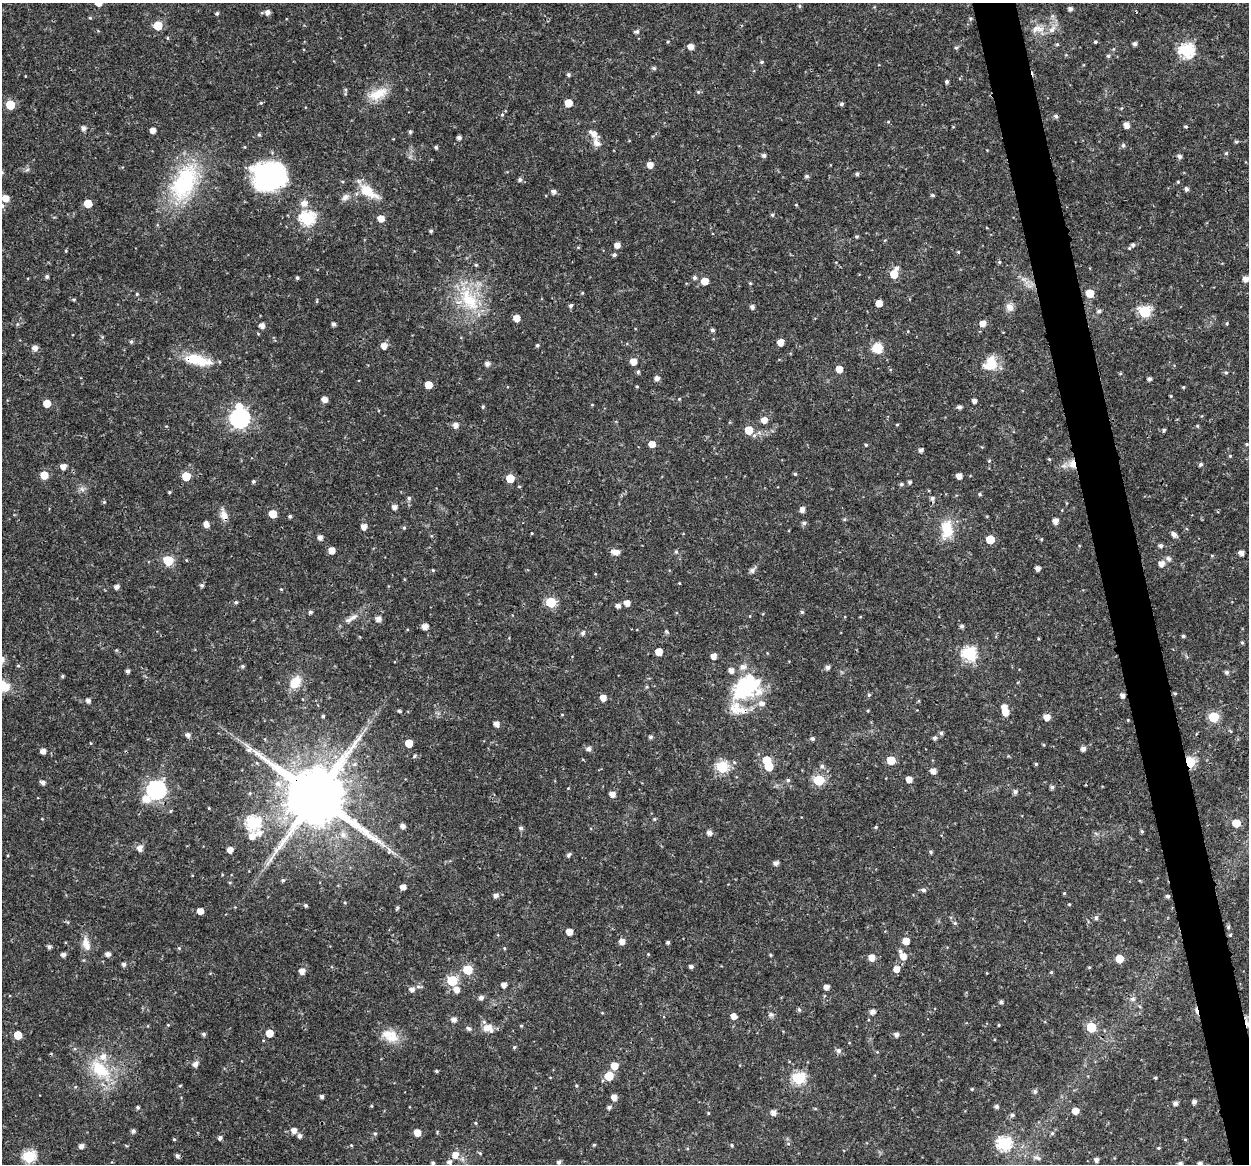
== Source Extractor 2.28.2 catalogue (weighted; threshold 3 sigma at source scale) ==
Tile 6 of 4 x 4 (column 2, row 2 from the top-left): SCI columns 1249-2495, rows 2365-3526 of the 4992 x 4776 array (HDU 1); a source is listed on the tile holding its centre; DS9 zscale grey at full resolution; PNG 1251 x 1166 px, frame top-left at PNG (2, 3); no overlay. Shown black and unused: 3% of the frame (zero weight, under 3 of 4 exposures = <1% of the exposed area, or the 3 px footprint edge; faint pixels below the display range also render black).
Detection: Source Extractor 2.28.2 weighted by HDU 2 'WHT'; one run over the whole footprint, this tile lists its part. Background 0.0239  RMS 0.0019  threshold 0.00876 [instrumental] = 3 sigma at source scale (4.5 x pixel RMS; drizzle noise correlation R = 1.50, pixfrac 1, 0.0396/0.0396 arcsec/px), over >= 5 px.
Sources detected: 393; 3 inside a brighter object's white glare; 2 cosmic-ray / hot-pixel residue — not listed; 9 inside a brighter listed object's ellipse — not listed separately; the other 379 listed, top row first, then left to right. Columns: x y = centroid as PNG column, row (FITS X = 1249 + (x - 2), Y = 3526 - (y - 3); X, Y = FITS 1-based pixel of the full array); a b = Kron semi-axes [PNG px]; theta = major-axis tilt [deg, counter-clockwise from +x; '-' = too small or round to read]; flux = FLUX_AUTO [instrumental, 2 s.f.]
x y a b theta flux
799 6 5 4 - 0.26
1070 9 4 4 - 0.7
267 12 5 5 - 0.94
217 13 4 4 - 0.31
90 18 5 3 - 0.17
971 19 5 4 - 0.25
158 26 5 5 - 7
1037 29 21 9 2 2.4
637 31 5 5 - 0.49
1095 42 4 4 - 0.28
1057 44 5 4 - 0.23
1135 44 4 4 - 0.58
691 47 5 5 - 1.3
956 48 5 4 - 0.31
1186 51 7 6 - 34
1108 56 5 5 - 0.31
762 62 5 4 - 0.3
654 68 5 5 - 0.37
568 75 4 4 - 0.4
947 82 4 3 - 0.43
698 92 5 4 - 0.26
378 94 27 12 26 3.8
568 103 5 5 - 3.2
841 104 5 4 - 0.36
10 105 5 5 - 6.6
502 114 6 5 - 0.31
888 122 5 3 - 0.16
1126 125 5 4 - 1.3
1186 126 4 4 - 0.27
83 128 5 5 - 0.75
153 130 4 4 - 1.4
410 132 4 4 - 0.38
259 135 5 4 - 0.25
459 138 4 4 - 0.65
596 142 18 9 -84 1.5
1236 142 5 4 - 0.29
1123 145 6 5 - 0.44
436 147 4 4 - 0.36
1226 153 5 4 - 0.26
764 155 5 4 - 0.56
1179 156 5 4 - 0.6
650 165 6 5 - 1.4
2 172 5 4 - 0.22
857 174 5 4 - 0.38
269 176 36 30 13 23
807 176 5 5 - 0.44
520 180 5 5 - 0.44
184 182 55 30 65 19
1178 182 4 4 - 0.19
1186 189 5 4 - 0.53
368 191 21 10 -34 4.6
554 191 6 5 - 0.68
933 195 5 4 - 0.28
345 197 11 7 34 0.87
5 198 6 6 - 2
88 203 5 5 - 3.5
304 203 9 8 - 1.3
2 205 6 6 - 0.55
772 215 5 4 - 0.27
307 218 7 6 - 32
381 218 5 5 - 1.8
431 231 4 4 - 0.31
857 236 4 4 - 0.28
617 245 5 5 - 1.2
1133 245 6 6 - 0.46
66 251 5 3 - 0.16
958 252 4 3 - 0.18
614 255 5 4 - 0.44
999 262 5 4 - 0.23
476 265 4 4 - 0.25
896 268 5 5 - 0.65
894 274 6 6 - 3.8
47 276 5 5 - 0.38
694 277 5 5 - 0.49
297 278 4 3 - 0.32
1246 279 5 5 - 1.3
705 281 5 5 - 2.9
750 283 4 4 - 0.2
582 293 4 3 - 0.18
1090 293 5 5 - 3.6
137 294 4 4 - 0.21
74 299 5 3 - 0.2
469 300 35 18 -57 9.5
879 303 5 5 - 2.2
571 306 5 4 - 0.46
752 307 4 4 - 0.67
1009 307 11 9 -49 1.1
1099 311 6 5 - 0.43
1145 311 6 6 - 18
517 318 5 5 - 2
983 323 5 5 - 1.4
334 324 4 4 - 0.61
1227 324 5 3 - 0.19
262 325 5 5 - 1.1
712 330 4 4 - 0.41
131 342 5 4 - 0.33
781 342 5 5 - 1.8
537 345 4 4 - 0.32
384 346 6 6 - 1.3
35 348 6 6 - 0.99
877 348 11 11 - 2.9
197 360 35 12 -13 5.9
633 361 5 5 - 1.7
487 364 5 4 - 0.84
992 365 23 15 24 3.3
839 369 5 5 - 1.9
638 372 5 4 - 0.33
1226 372 5 5 - 0.31
1120 374 5 3 - 0.21
657 378 5 5 - 0.86
1149 379 4 4 - 0.58
428 385 5 5 - 2.8
637 386 4 3 - 0.16
1183 387 4 3 - 0.2
1171 396 4 3 - 0.18
325 399 5 5 - 1.3
679 399 4 3 - 0.18
974 401 4 4 - 0.76
47 403 5 5 - 2.8
483 407 5 4 - 0.23
960 407 4 4 - 0.55
240 418 8 7 - 72
764 420 5 5 - 1.5
456 425 5 5 - 1
897 425 5 3 - 0.16
1197 426 5 3 - 0.19
749 430 6 6 - 4.5
1164 430 4 3 - 0.3
652 444 5 5 - 1.9
1246 444 4 4 - 0.2
866 445 4 4 - 0.22
921 450 4 4 - 0.63
1230 456 4 4 - 0.19
1049 459 4 3 - 0.19
989 461 5 3 - 0.19
1072 464 12 10 -85 1.9
1201 464 5 4 - 0.38
63 466 5 5 - 1.3
795 474 4 4 - 0.26
44 475 5 5 - 3.2
186 476 5 5 - 5
959 476 4 4 - 1.4
510 478 5 5 - 3.7
253 482 4 4 - 0.35
910 482 4 4 - 0.39
901 484 5 4 - 0.32
82 489 8 5 -45 0.56
169 492 4 4 - 0.2
980 494 5 4 - 0.25
409 498 5 5 - 0.39
932 498 6 5 - 0.52
104 502 5 4 - 0.2
395 507 5 4 - 0.91
802 509 5 5 - 1
273 514 5 5 - 3.7
224 515 15 9 -71 1.4
290 516 4 3 - 0.37
1055 521 5 5 - 1.1
804 523 5 4 - 0.47
206 524 6 5 - 1.2
364 527 5 5 - 1.2
404 528 5 4 - 0.26
947 529 21 12 89 5.3
532 533 4 2 - 0.14
1174 534 6 5 - 0.86
431 536 4 4 - 0.22
320 537 5 5 - 0.87
990 539 5 5 - 6
1160 546 5 5 - 0.54
332 550 5 5 - 1.8
676 551 6 4 -62 0.33
615 552 9 5 -8 1.6
1241 553 4 4 - 0.91
1168 558 8 6 -44 0.55
168 560 6 6 - 9.8
1161 564 5 5 - 1.4
1038 568 4 4 - 0.83
433 570 4 4 - 0.18
752 570 8 7 - 0.55
202 585 5 4 - 0.43
117 587 5 4 - 0.78
281 589 4 3 - 0.16
236 602 5 4 - 0.31
551 602 6 5 - 12
627 603 5 5 - 1.4
618 606 5 5 - 0.75
310 612 5 4 - 0.38
802 612 5 5 - 0.27
353 617 14 7 30 1.1
378 619 5 5 - 1.1
425 626 5 4 - 1.6
962 626 5 4 - 0.44
666 631 7 4 -32 0.25
583 633 6 5 - 0.51
1183 636 4 3 - 0.28
1242 643 4 4 - 0.23
659 652 5 5 - 2.9
969 654 6 6 - 29
714 656 5 5 - 1.3
18 666 5 3 - 0.21
243 666 4 4 - 0.34
828 667 5 4 - 0.66
731 670 6 6 - 0.94
128 671 4 4 - 0.56
1227 672 5 5 - 0.46
62 676 4 4 - 0.28
295 682 16 11 55 3.5
744 685 37 16 55 13
1175 693 5 3 - 0.23
869 695 5 4 - 0.24
1122 695 5 4 - 0.85
603 698 5 5 - 1.7
88 701 5 4 - 0.72
762 703 8 7 - 0.97
399 711 5 4 - 0.25
743 711 14 9 -16 1.7
1005 712 6 6 - 2.3
562 715 4 3 - 0.15
323 716 4 4 - 0.32
1047 717 5 5 - 1.6
1214 717 6 6 - 12
496 724 5 5 - 1.1
941 733 6 4 -88 0.41
188 735 6 5 - 0.66
651 737 5 4 - 0.42
935 738 5 4 - 0.47
812 739 5 4 - 0.44
409 743 5 5 - 3.8
589 749 5 5 - 0.69
1083 749 5 4 - 0.83
249 750 8 7 - 0.67
43 751 5 4 - 0.94
414 756 6 4 29 0.28
891 760 5 5 - 4.4
1190 762 5 5 - 16
1036 764 4 4 - 0.25
822 766 6 6 - 0.5
722 767 6 6 - 20
769 767 6 5 - 5.2
933 771 5 5 - 1.1
909 779 5 4 - 1.4
788 780 6 5 - 0.34
819 780 6 6 - 13
43 782 5 4 - 0.7
1052 787 5 4 - 0.44
156 790 7 7 - 66
1015 792 5 5 - 0.53
250 793 5 4 - 0.23
612 794 5 5 - 1.3
316 796 17 16 - 1800
145 798 9 8 - 2
209 808 4 3 - 0.17
654 819 5 4 - 0.24
253 823 7 7 - 27
1236 823 5 5 - 4.3
403 826 5 5 - 0.88
876 827 4 3 - 0.25
521 828 5 4 - 0.41
1142 831 4 4 - 0.32
259 833 9 8 - 1.3
709 833 5 5 - 0.85
343 835 8 7 - 0.99
252 836 7 6 - 1.7
139 848 9 8 - 0.89
230 850 5 5 - 1.4
389 850 11 6 -79 0.72
931 852 5 4 - 0.29
569 855 7 4 53 0.4
271 859 10 5 64 0.79
776 863 5 5 - 0.79
283 880 5 4 - 0.3
403 887 5 4 - 1.2
923 890 6 5 - 0.5
1064 893 4 4 - 0.19
496 895 5 5 - 0.73
1168 896 4 4 - 0.42
345 903 4 3 - 0.18
1069 904 4 4 - 0.16
306 905 4 4 - 0.37
397 908 6 3 68 0.3
200 911 5 5 - 1.6
1096 918 6 5 - 0.49
955 923 5 5 - 0.27
1228 927 5 4 - 0.32
569 932 5 5 - 1.7
906 941 5 5 - 2.2
622 942 5 5 - 1.3
668 942 4 4 - 0.4
86 944 18 9 -74 1.9
49 947 4 4 - 0.56
179 948 4 4 - 0.22
504 948 4 3 - 0.18
108 954 5 5 - 0.86
648 954 4 3 - 0.16
63 955 5 4 - 0.65
770 955 4 3 - 0.2
903 956 6 6 - 1.7
872 958 6 6 - 1.8
1119 959 5 5 - 4
124 964 5 4 - 0.55
691 966 4 4 - 0.56
896 969 6 5 - 1.7
468 970 6 5 - 8
302 971 5 5 - 1.4
1051 972 5 4 - 0.2
452 981 6 6 - 13
504 985 4 4 - 1
419 986 9 4 -9 0.43
827 987 4 4 - 1.1
412 989 5 5 - 0.81
457 989 7 7 - 1.1
481 997 5 5 - 0.73
1133 999 7 6 - 0.6
1001 1002 4 4 - 0.46
799 1010 6 4 -62 0.33
873 1012 5 5 - 0.88
771 1014 7 6 - 0.5
734 1016 5 5 - 1.3
454 1020 6 6 - 0.85
999 1025 4 3 - 0.17
521 1026 4 4 - 0.2
1091 1027 6 5 - 9.7
488 1028 13 10 -9 1.9
469 1029 8 5 -32 0.46
269 1033 5 5 - 2.8
204 1034 5 4 - 0.41
18 1035 5 5 - 4.2
896 1035 5 5 - 0.71
390 1036 24 15 -26 3.6
514 1047 5 4 - 0.26
838 1050 7 7 - 0.52
195 1064 6 5 - 0.94
614 1066 6 6 - 2.5
100 1069 33 19 -40 8.4
436 1071 4 3 - 0.26
609 1076 5 5 - 5.8
798 1078 6 6 - 22
1156 1078 3 3 - 0.23
576 1086 4 4 - 0.2
972 1089 4 4 - 0.19
1035 1092 5 5 - 0.45
322 1096 4 4 - 0.56
614 1097 5 5 - 1.2
1194 1102 5 4 - 0.66
1175 1103 6 5 - 0.49
138 1107 4 4 - 0.36
609 1107 5 4 - 0.48
996 1107 4 4 - 0.62
1075 1111 5 5 - 2.1
773 1112 5 5 - 1.2
708 1113 4 3 - 0.17
1012 1115 5 5 - 0.46
475 1123 5 3 - 0.19
294 1130 6 5 - 1.2
133 1131 5 4 - 0.54
417 1133 5 5 - 2.1
1052 1133 5 5 - 0.31
375 1134 5 4 - 0.3
299 1136 6 5 - 0.57
220 1138 5 5 - 0.54
174 1139 4 4 - 0.2
1185 1139 5 3 - 0.2
1004 1143 7 6 - 30
351 1145 4 3 - 0.16
594 1145 4 4 - 0.2
732 1145 4 4 - 0.21
81 1146 5 4 - 0.86
1159 1148 4 4 - 0.2
480 1153 5 4 - 0.22
455 1155 7 6 - 1.9
29 1156 6 6 - 21
177 1156 5 5 - 0.51
1037 1158 10 6 -25 0.63
1096 1160 5 4 - 0.69
449 1162 6 6 - 0.72
559 1162 5 4 - 0.51
433 1163 4 4 - 0.37
1180 1164 5 5 - 0.57
1200 1164 4 4 - 0.79
Overlapping masked pixels (flux is a lower limit): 7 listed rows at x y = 269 176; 197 360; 1072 464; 1122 695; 743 711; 1190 762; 316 796
Isophote crosses this tile's border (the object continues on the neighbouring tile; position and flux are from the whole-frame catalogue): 4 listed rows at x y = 2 172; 2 205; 1180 1164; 1200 1164